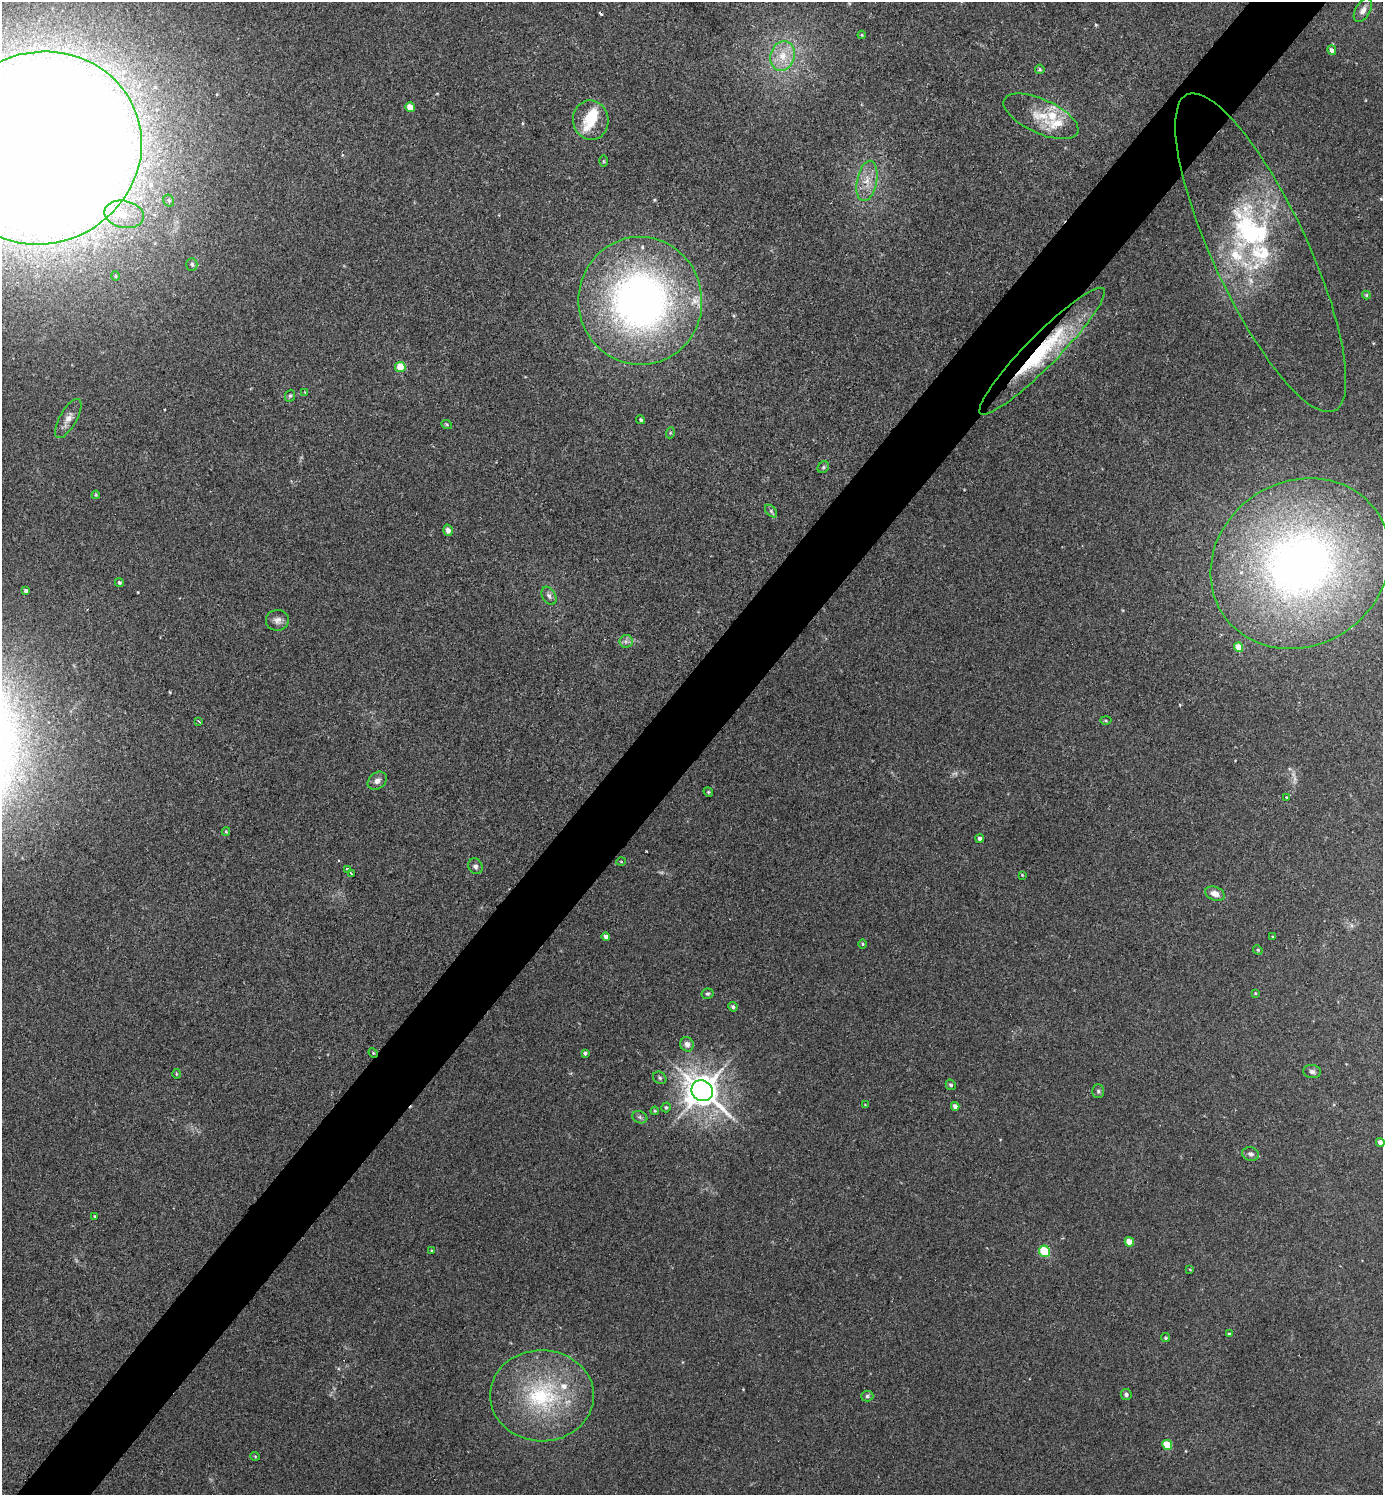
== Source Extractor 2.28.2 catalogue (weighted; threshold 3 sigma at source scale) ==
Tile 10 of 4 x 4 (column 2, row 3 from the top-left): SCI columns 1708-3088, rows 1533-3025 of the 6045 x 6042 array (HDU 1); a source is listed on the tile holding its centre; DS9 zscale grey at full resolution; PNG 1385 x 1497 px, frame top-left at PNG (2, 2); each listed source drawn as its Kron ellipse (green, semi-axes under 4 px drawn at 4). Shown black and unused: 5% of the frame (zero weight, under 2 of 3 exposures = <1% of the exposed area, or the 3 px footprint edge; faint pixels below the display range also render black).
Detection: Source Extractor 2.28.2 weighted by HDU 2 'WHT'; one run over the whole footprint, this tile lists its part. Background 0.0433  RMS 0.0074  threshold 0.0333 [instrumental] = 3 sigma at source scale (4.5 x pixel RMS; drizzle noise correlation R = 1.50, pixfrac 1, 0.05/0.05 arcsec/px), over >= 5 px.
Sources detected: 103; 3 too faint to see at this stretch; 2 inside a brighter object's white glare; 1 cosmic-ray / hot-pixel residue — neither listed nor drawn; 12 inside a brighter listed object's ellipse — not listed separately; the other 85 listed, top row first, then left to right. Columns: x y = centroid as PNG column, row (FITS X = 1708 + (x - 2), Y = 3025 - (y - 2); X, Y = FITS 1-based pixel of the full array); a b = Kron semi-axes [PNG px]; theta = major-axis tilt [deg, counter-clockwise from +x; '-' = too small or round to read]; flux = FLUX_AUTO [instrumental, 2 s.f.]
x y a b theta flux
1363 10 13 7 59 4.1
862 35 4 4 - 0.7
1332 50 5 4 - 2.9
782 56 15 12 73 14
1040 69 5 4 - 0.89
410 107 5 4 - 9.7
1041 116 40 17 -24 21
591 120 20 17 -78 21
41 148 101 95 24 4400
603 161 5 3 - 0.78
867 181 20 10 79 11
169 201 6 5 - 1.5
124 214 20 13 -12 18
1261 253 175 47 -65 120
192 264 6 5 - 1.9
115 276 4 4 - 0.82
1366 295 4 4 - 0.73
640 301 64 62 -85 370
1042 351 88 16 45 78
400 367 5 5 - 16
305 392 4 4 - 0.62
290 396 6 5 - 1.1
68 418 22 8 61 6.6
641 420 4 4 - 1.2
447 424 5 3 - 0.79
670 433 5 3 - 0.82
823 467 6 5 - 1.3
96 495 4 4 - 0.75
771 511 7 4 -46 1.8
448 530 6 5 - 3.1
1300 564 93 82 33 530
119 582 5 4 - 1.3
26 591 4 4 - 2.1
549 596 10 6 -58 2.6
277 620 11 10 - 4.3
626 641 7 6 - 2.6
1238 647 5 4 - 11
1106 720 5 3 - 0.86
199 722 3 2 - 1.4
377 781 10 8 41 3.7
708 792 5 4 - 0.98
1286 797 4 3 - 0.78
226 832 4 3 - 0.74
980 838 4 4 - 2
621 861 5 3 - 0.64
475 866 8 7 - 2.4
347 869 4 3 - 4.5
351 873 3 2 - 0.95
1022 875 3 3 - 0.6
1215 894 10 6 -22 5.9
606 937 4 4 - 4.5
1273 937 3 2 - 0.69
862 944 5 3 - 0.82
1258 950 5 4 - 0.8
1255 993 4 3 - 0.61
708 994 6 5 - 1.4
733 1007 5 4 - 1.7
687 1044 7 6 - 3.9
373 1053 5 4 - 0.87
585 1053 4 4 - 1.7
1312 1072 9 6 -7 2.6
176 1074 5 3 - 0.71
660 1078 7 5 -33 1.5
951 1085 5 4 - 1.5
702 1091 11 10 - 1400
1098 1091 7 5 -90 1.5
865 1105 3 3 - 0.54
955 1106 4 4 - 4.5
666 1107 5 4 - 1.2
655 1111 4 3 - 0.89
640 1117 8 6 -22 1.7
1380 1143 4 4 - 4.2
1251 1154 8 6 -16 2.3
94 1216 3 2 - 0.62
1129 1242 5 4 - 14
431 1251 4 3 - 0.68
1044 1251 6 5 - 35
1190 1270 4 2 - 0.55
1229 1334 4 4 - 1.1
1166 1338 4 4 - 1
1126 1394 5 5 - 2.1
542 1396 52 45 0 96
867 1396 6 5 - 1.5
1167 1445 5 4 - 21
255 1456 5 3 - 0.6
Overlapping masked pixels (flux is a lower limit): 2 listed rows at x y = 1042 351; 373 1053
Isophote crosses this tile's border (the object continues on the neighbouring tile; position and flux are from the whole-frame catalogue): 2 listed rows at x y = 41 148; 1380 1143